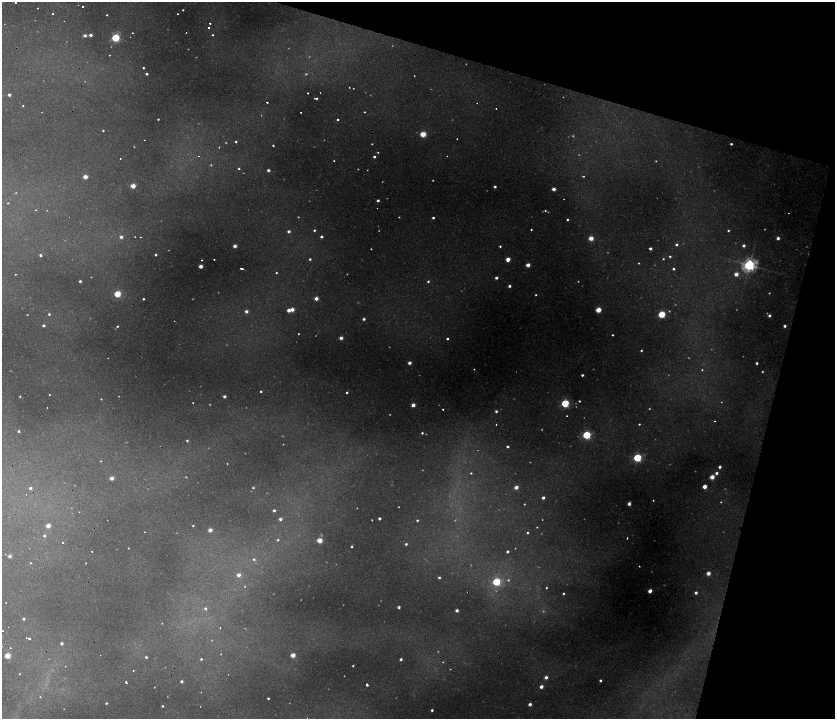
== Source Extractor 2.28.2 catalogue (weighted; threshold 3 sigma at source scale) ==
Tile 8 of 4 x 4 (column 4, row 2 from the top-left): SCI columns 5265-6929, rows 2871-4304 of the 7074 x 5741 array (HDU 1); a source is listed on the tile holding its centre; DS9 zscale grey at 2 x 2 block average (1 PNG px = mean of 2 x 2 image px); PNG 837 x 721 px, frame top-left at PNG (2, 2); no overlay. Shown black and unused: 15% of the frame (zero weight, under 2 of 4 exposures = <1% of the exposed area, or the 3 px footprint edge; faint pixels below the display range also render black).
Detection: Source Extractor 2.28.2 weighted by HDU 2 'WHT'; one run over the whole footprint, this tile lists its part. Background 0.273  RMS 0.013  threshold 0.0592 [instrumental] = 3 sigma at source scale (4.5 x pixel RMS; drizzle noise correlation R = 1.50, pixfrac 1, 0.05/0.05 arcsec/px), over >= 5 px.
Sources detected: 296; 54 too faint to see at this stretch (2 x 2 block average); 7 cosmic-ray / hot-pixel residue — not listed; the other 235 listed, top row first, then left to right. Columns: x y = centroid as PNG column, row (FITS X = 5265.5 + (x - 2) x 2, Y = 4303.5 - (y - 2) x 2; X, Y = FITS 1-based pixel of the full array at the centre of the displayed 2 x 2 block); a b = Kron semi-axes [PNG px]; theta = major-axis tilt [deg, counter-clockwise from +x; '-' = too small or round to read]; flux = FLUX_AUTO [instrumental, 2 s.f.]
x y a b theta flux
15 2 2 2 - 4.1
82 7 2 2 - 10
183 10 2 2 - 3.2
53 14 2 2 - 2.6
177 14 2 2 - 3.9
107 15 2 2 - 7.4
210 23 2 2 - 5.4
209 28 2 2 - 6.8
186 32 2 2 - 2.1
132 33 2 2 - 2.2
85 35 2 2 - 16
90 35 2 2 - 15
212 35 2 2 - 3.4
116 38 3 3 - 330
109 55 2 2 - 1.7
143 68 2 2 - 4.5
147 74 2 2 - 7.9
306 74 3 3 - 3.5
414 76 2 2 - 2.2
308 93 2 2 - 10
9 95 2 2 - 15
314 98 2 2 - 1.8
316 98 2 2 - 5.5
267 102 2 2 - 13
23 106 2 2 - 2.5
496 109 2 2 - 2.6
301 112 2 2 - 2.6
364 112 2 2 - 2.6
158 119 2 2 - 3.6
338 120 2 2 - 4.3
103 131 2 2 - 3.7
423 134 3 3 - 130
457 139 2 2 - 1.9
236 142 2 2 - 4.4
372 144 2 2 - 2.1
731 144 2 2 - 6.5
273 145 2 2 - 4.3
134 147 2 2 - 1.7
219 147 2 2 - 1.9
198 156 2 2 - 1.7
447 156 2 2 - 2.5
374 157 2 2 - 8.2
120 158 2 2 - 3.9
334 161 2 2 - 2.5
656 161 2 2 - 1.9
211 165 3 2 - 3.2
239 168 3 2 - 4.1
268 170 2 2 - 12
583 176 2 2 - 4.5
85 177 3 2 - 47
133 186 3 2 - 62
495 187 2 2 - 9.5
554 189 2 2 - 27
564 199 2 2 - 1.5
378 200 3 2 - 8.3
8 203 2 2 - 4.7
377 208 2 2 - 2
47 210 2 2 - 1.5
545 210 2 2 - 3.2
399 217 2 2 - 2.3
433 218 2 2 - 7.8
567 219 2 2 - 4.6
314 230 2 2 - 4.7
728 230 2 2 - 4.8
289 231 2 2 - 13
121 237 3 2 - 15
135 237 2 2 - 2
140 237 2 2 - 2.6
321 237 2 2 - 10
591 238 3 2 - 63
778 238 2 2 - 17
676 244 2 2 - 9.1
744 245 2 2 - 12
235 246 2 2 - 26
500 246 2 2 - 4.7
650 248 2 2 - 14
371 249 2 2 - 2.2
40 255 2 2 - 8.1
156 255 2 2 - 5.8
670 256 2 2 - 5.4
214 259 2 2 - 4.9
310 259 2 2 - 4.9
508 259 3 2 - 48
663 259 2 2 - 3.4
202 260 2 2 - 4.9
639 263 2 2 - 2.5
528 265 2 2 - 41
749 265 4 4 - 940
201 266 2 2 - 36
241 269 3 2 - 19
673 269 2 2 - 8.1
276 273 2 2 - 3
15 274 2 2 - 2.1
736 274 3 2 - 36
496 278 2 2 - 12
80 281 2 2 - 9.6
428 281 3 2 - 5.9
509 286 2 2 - 11
769 293 2 2 - 2.1
117 294 3 3 - 170
536 295 2 2 - 3.2
316 298 2 2 - 30
143 299 2 2 - 5.3
292 309 2 2 - 30
289 310 3 2 - 30
598 310 3 3 - 100
246 311 2 2 - 18
49 314 2 2 - 5.7
662 314 3 3 - 220
769 315 3 2 - 12
364 319 2 2 - 9.8
44 325 3 2 - 9.6
117 326 2 2 - 4.3
785 326 2 2 - 12
612 335 2 2 - 3.7
341 338 2 2 - 24
447 339 2 2 - 6.3
641 350 2 2 - 4
409 363 2 2 - 21
757 363 2 2 - 8.2
474 369 2 2 - 2
702 370 3 3 - 3
582 375 2 2 - 7.2
261 391 2 2 - 5
347 392 2 2 - 5.6
49 395 2 2 - 2.3
20 396 2 2 - 2.4
224 396 2 2 - 13
101 399 2 2 - 2.3
579 401 2 2 - 3.9
193 403 2 2 - 2.5
565 403 3 3 - 340
413 405 2 2 - 35
47 407 2 2 - 1.5
443 409 2 2 - 6.9
496 411 3 2 - 8.3
567 416 2 2 - 2.3
714 421 2 2 - 2.2
496 424 2 2 - 2.5
639 424 2 2 - 3.6
19 431 2 2 - 6.5
422 433 2 2 - 5.3
587 435 3 3 - 380
187 441 2 2 - 5.4
283 444 2 2 - 1.3
507 446 3 2 - 6.3
637 458 3 3 - 370
101 461 2 2 - 2
720 467 2 2 - 14
471 473 3 2 - 4.1
716 473 3 3 - 11
186 477 3 2 - 2.7
712 477 3 2 - 61
112 478 2 2 - 32
705 486 3 2 - 42
516 487 2 2 - 29
30 488 2 2 - 11
253 488 3 2 - 4.5
543 498 2 2 - 15
721 502 3 2 - 2.9
524 504 2 2 - 2.4
629 504 3 2 - 19
357 508 2 2 - 4.2
274 510 2 2 - 9
379 518 2 2 - 12
280 519 3 3 - 12
372 520 2 2 - 3
417 520 2 2 - 4.9
48 526 2 2 - 52
193 526 2 2 - 3.5
537 527 2 2 - 1.9
210 530 2 2 - 35
145 532 2 2 - 2.4
527 533 2 2 - 4.1
44 536 2 2 - 6.8
627 538 2 2 - 3.3
278 540 3 3 - 5.4
319 540 3 2 - 75
62 542 2 2 - 9.1
406 544 2 2 - 6.8
352 546 2 2 - 4.8
128 548 2 2 - 2.3
92 551 2 2 - 1.9
507 551 2 2 - 8.2
10 556 2 2 - 22
254 559 3 3 - 5.9
30 563 2 2 - 5.1
86 563 2 2 - 1.3
639 566 2 2 - 2.4
708 573 3 2 - 39
239 575 3 2 - 27
439 577 2 2 - 5.9
508 580 3 3 - 4.2
496 582 3 3 - 320
245 586 2 2 - 1.9
546 588 2 2 - 3.2
650 591 3 2 - 41
563 593 2 2 - 3.9
696 593 3 2 - 12
399 607 2 2 - 12
205 608 3 3 - 6.2
457 610 2 2 - 17
23 619 2 2 - 7.6
162 623 2 2 - 3.2
220 628 2 2 - 2.6
3 631 2 2 - 3
26 638 2 2 - 2.2
29 638 2 2 - 5.8
62 643 2 2 - 13
10 648 2 2 - 1.6
293 655 3 2 - 61
7 656 3 3 - 92
146 657 2 2 - 7.4
201 659 2 2 - 5.2
401 659 2 2 - 12
65 666 2 2 - 4.2
353 666 2 2 - 3.3
133 670 2 2 - 4.2
19 674 2 2 - 2.1
546 677 2 2 - 20
600 680 2 2 - 7.3
181 681 2 2 - 12
126 682 3 2 - 4.9
367 685 2 2 - 38
154 687 2 2 - 3.8
541 687 2 2 - 27
201 692 2 2 - 1.4
40 697 2 2 - 1.7
268 698 2 2 - 5.1
106 703 2 2 - 4.7
530 704 2 2 - 18
162 706 2 2 - 5.2
64 709 2 2 - 1.7
432 710 2 2 - 7.9
307 718 2 2 - 1.9
Overlapping masked pixels (flux is a lower limit): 1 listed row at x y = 186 32
Isophote crosses this tile's border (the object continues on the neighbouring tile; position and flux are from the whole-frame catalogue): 1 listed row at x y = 307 718